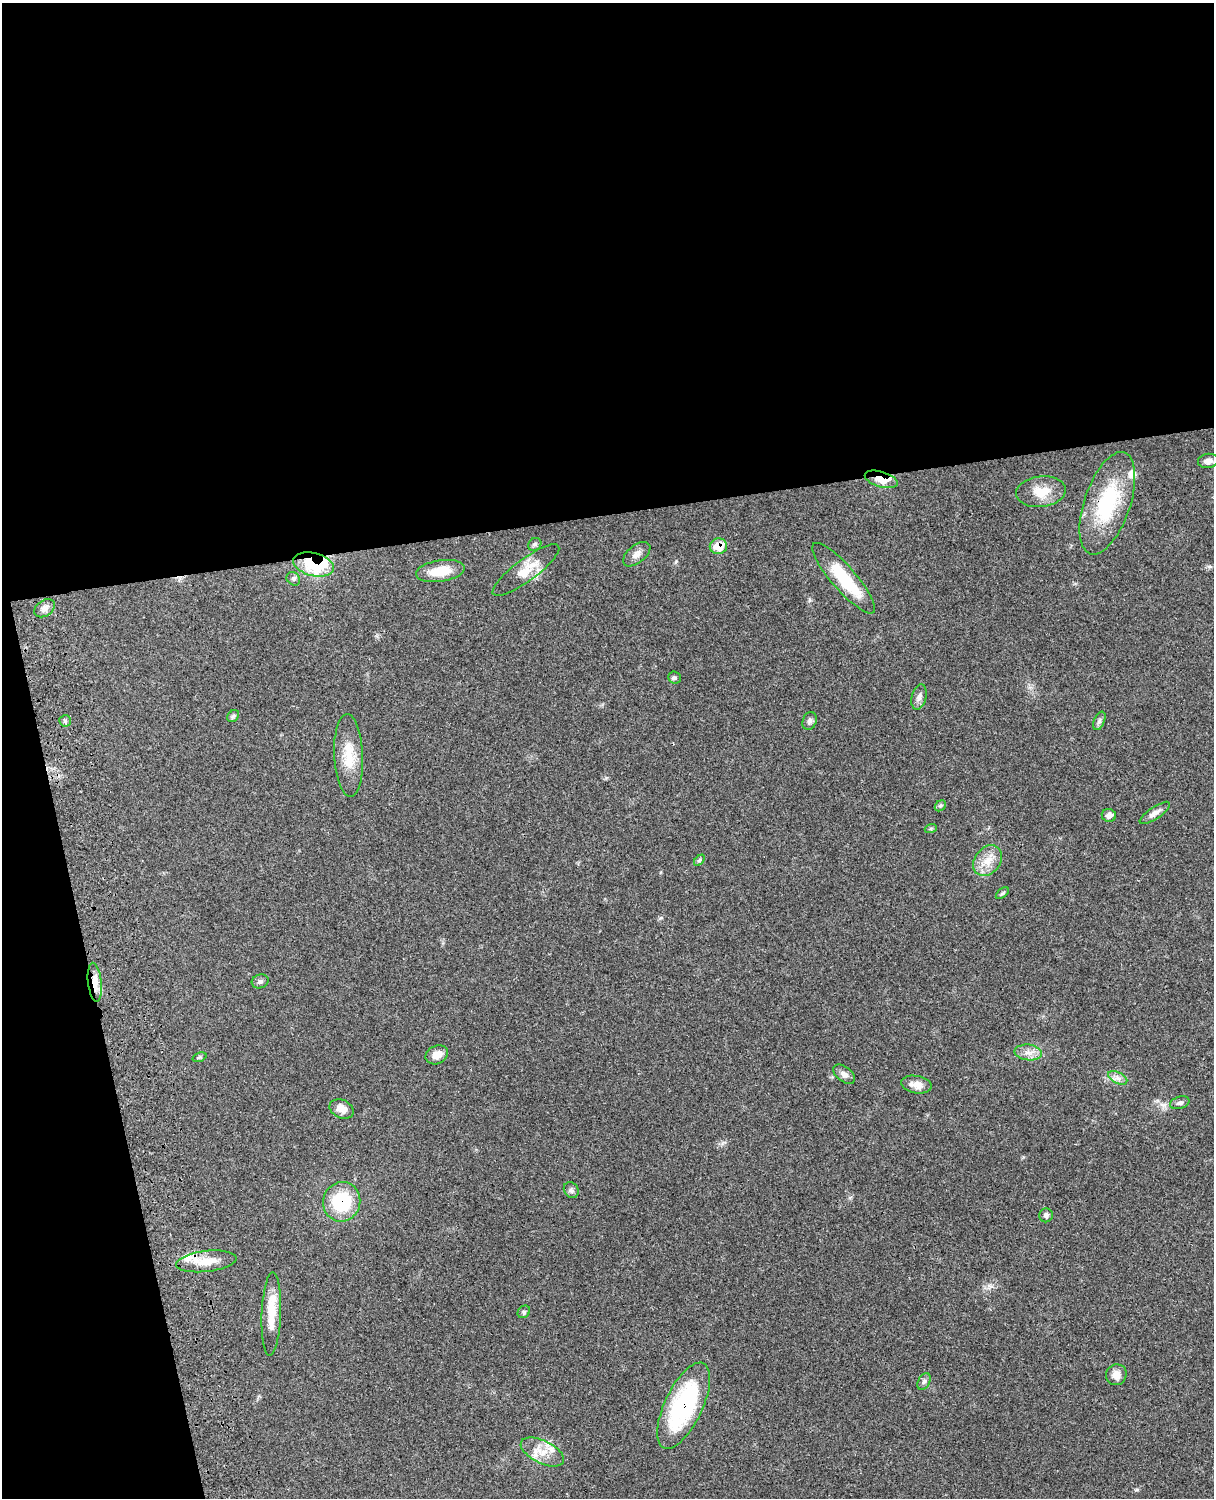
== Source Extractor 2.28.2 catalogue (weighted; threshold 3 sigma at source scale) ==
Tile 1 of 4 x 3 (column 1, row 1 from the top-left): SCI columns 123-1334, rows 3268-4763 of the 5092 x 4924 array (HDU 1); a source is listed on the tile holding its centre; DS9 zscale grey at full resolution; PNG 1216 x 1500 px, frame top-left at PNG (2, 3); each listed source drawn as its Kron ellipse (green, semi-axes under 4 px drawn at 4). Shown black and unused: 39% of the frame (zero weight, under 3 of 4 exposures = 6% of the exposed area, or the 3 px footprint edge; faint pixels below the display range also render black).
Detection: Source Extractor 2.28.2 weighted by HDU 2 'WHT'; one run over the whole footprint, this tile lists its part. Background 0.0791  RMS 0.0058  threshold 0.026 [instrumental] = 3 sigma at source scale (4.5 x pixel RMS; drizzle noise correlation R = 1.50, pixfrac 1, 0.05/0.05 arcsec/px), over >= 5 px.
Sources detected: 51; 1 inside a brighter object's white glare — neither listed nor drawn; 3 inside a brighter listed object's ellipse — not listed separately; the other 47 listed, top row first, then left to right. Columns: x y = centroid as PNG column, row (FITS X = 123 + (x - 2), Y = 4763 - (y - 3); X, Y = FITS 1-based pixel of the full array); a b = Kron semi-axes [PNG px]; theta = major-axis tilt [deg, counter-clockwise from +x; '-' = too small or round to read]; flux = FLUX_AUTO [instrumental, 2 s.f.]
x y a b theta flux
1208 461 10 7 8 2.7
881 479 17 7 -17 13
1041 492 25 15 7 11
1107 503 53 23 71 43
535 544 7 6 - 1.3
718 546 8 7 - 11
637 554 16 9 39 3.4
314 565 21 11 -14 49
526 570 40 11 36 11
440 571 24 10 9 12
844 578 45 12 -49 27
293 579 7 6 - 1.3
45 608 11 8 35 2.8
674 677 6 6 - 1.1
919 697 13 7 76 2.6
233 716 6 5 - 1.1
65 721 6 5 - 1.1
810 721 9 7 67 1.8
1099 721 10 5 67 1.6
349 755 41 14 -87 15
940 806 6 4 43 1
1155 813 18 6 34 3.2
1109 815 7 6 - 2.7
931 828 6 4 18 0.8
699 860 6 4 46 0.8
988 861 17 12 53 8.1
1002 893 7 4 37 0.95
260 981 8 6 18 1.6
95 982 19 7 -83 6
1028 1052 14 8 -6 4.3
437 1055 12 9 26 4.7
199 1057 7 4 20 0.84
844 1074 12 7 -38 2.7
1118 1078 10 5 -27 2.4
916 1085 15 8 -11 4.8
1180 1103 10 6 16 1.8
342 1109 12 9 -24 5.1
571 1190 8 7 - 1.5
342 1202 20 18 73 31
1046 1215 7 6 - 1.7
206 1261 30 10 6 10
524 1312 7 5 46 1
271 1314 41 9 88 13
1116 1375 11 10 - 4.3
924 1381 9 5 62 1.5
684 1406 47 19 65 67
542 1452 23 11 -26 9.5
Overlapping masked pixels (flux is a lower limit): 7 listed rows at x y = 881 479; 1107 503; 718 546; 314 565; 95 982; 342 1202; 684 1406
Unlisted compact peaks at least as high as the median listed source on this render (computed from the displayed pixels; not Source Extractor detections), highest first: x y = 1137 1490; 676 561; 661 918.